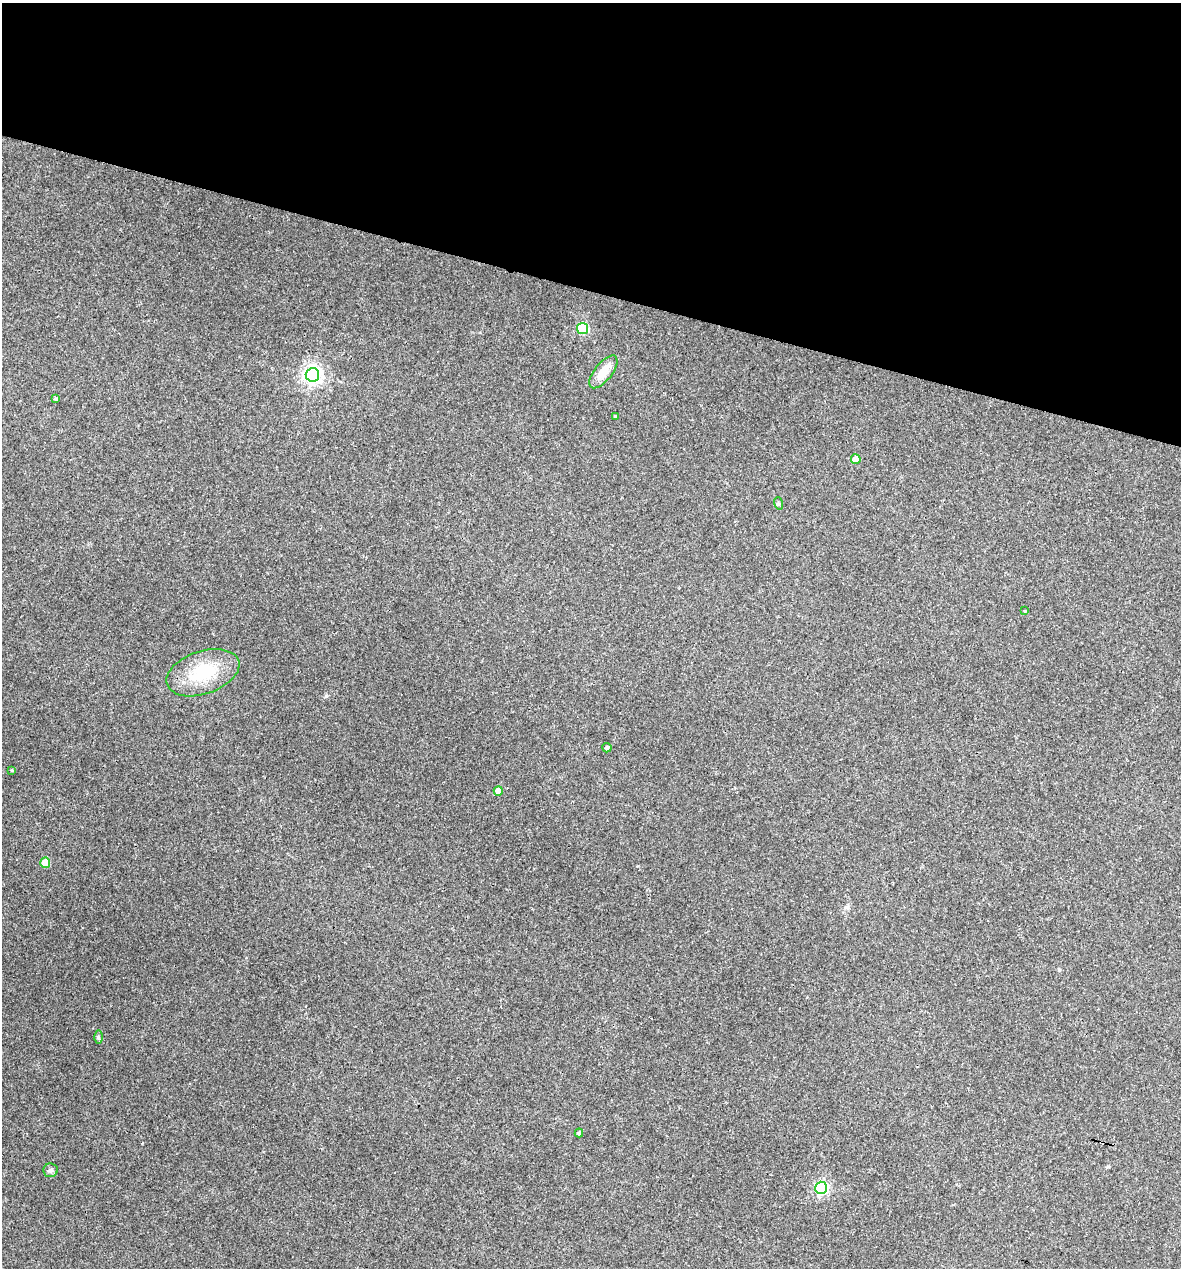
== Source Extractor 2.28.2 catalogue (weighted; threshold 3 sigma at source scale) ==
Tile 2 of 4 x 4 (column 2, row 1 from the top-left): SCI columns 1423-2601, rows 3798-5063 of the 5084 x 5064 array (HDU 1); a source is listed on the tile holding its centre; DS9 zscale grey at full resolution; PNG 1183 x 1270 px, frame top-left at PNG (2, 3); each listed source drawn as its Kron ellipse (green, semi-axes under 4 px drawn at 4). Shown black and unused: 23% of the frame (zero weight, under 3 of 4 exposures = <1% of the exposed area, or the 3 px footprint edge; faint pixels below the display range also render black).
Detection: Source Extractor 2.28.2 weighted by HDU 2 'WHT'; one run over the whole footprint, this tile lists its part. Background 0.0888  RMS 0.0058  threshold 0.026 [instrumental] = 3 sigma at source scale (4.5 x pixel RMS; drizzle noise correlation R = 1.50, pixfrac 1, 0.05/0.05 arcsec/px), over >= 5 px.
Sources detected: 17; all 17 listed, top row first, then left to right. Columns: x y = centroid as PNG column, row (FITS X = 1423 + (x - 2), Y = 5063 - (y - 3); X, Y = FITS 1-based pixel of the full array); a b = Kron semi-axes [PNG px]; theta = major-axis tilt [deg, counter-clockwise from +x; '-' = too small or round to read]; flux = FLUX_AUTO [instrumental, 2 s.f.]
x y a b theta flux
583 328 5 5 - 52
603 372 20 9 52 8.5
312 375 7 7 - 270
56 399 4 3 - 1.1
615 417 3 3 - 0.57
856 459 5 4 - 7.5
778 503 6 4 -71 0.78
1024 611 2 2 - 0.45
203 673 38 21 19 29
607 748 4 4 - 1.1
12 770 3 3 - 0.43
498 791 5 4 - 6
45 863 5 5 - 13
98 1037 6 4 -89 0.97
579 1133 4 3 - 1.1
51 1170 7 7 - 1.5
821 1188 6 6 - 99
Unlisted compact peaks at least as high as the median listed source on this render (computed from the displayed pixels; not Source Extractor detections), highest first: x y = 326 696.